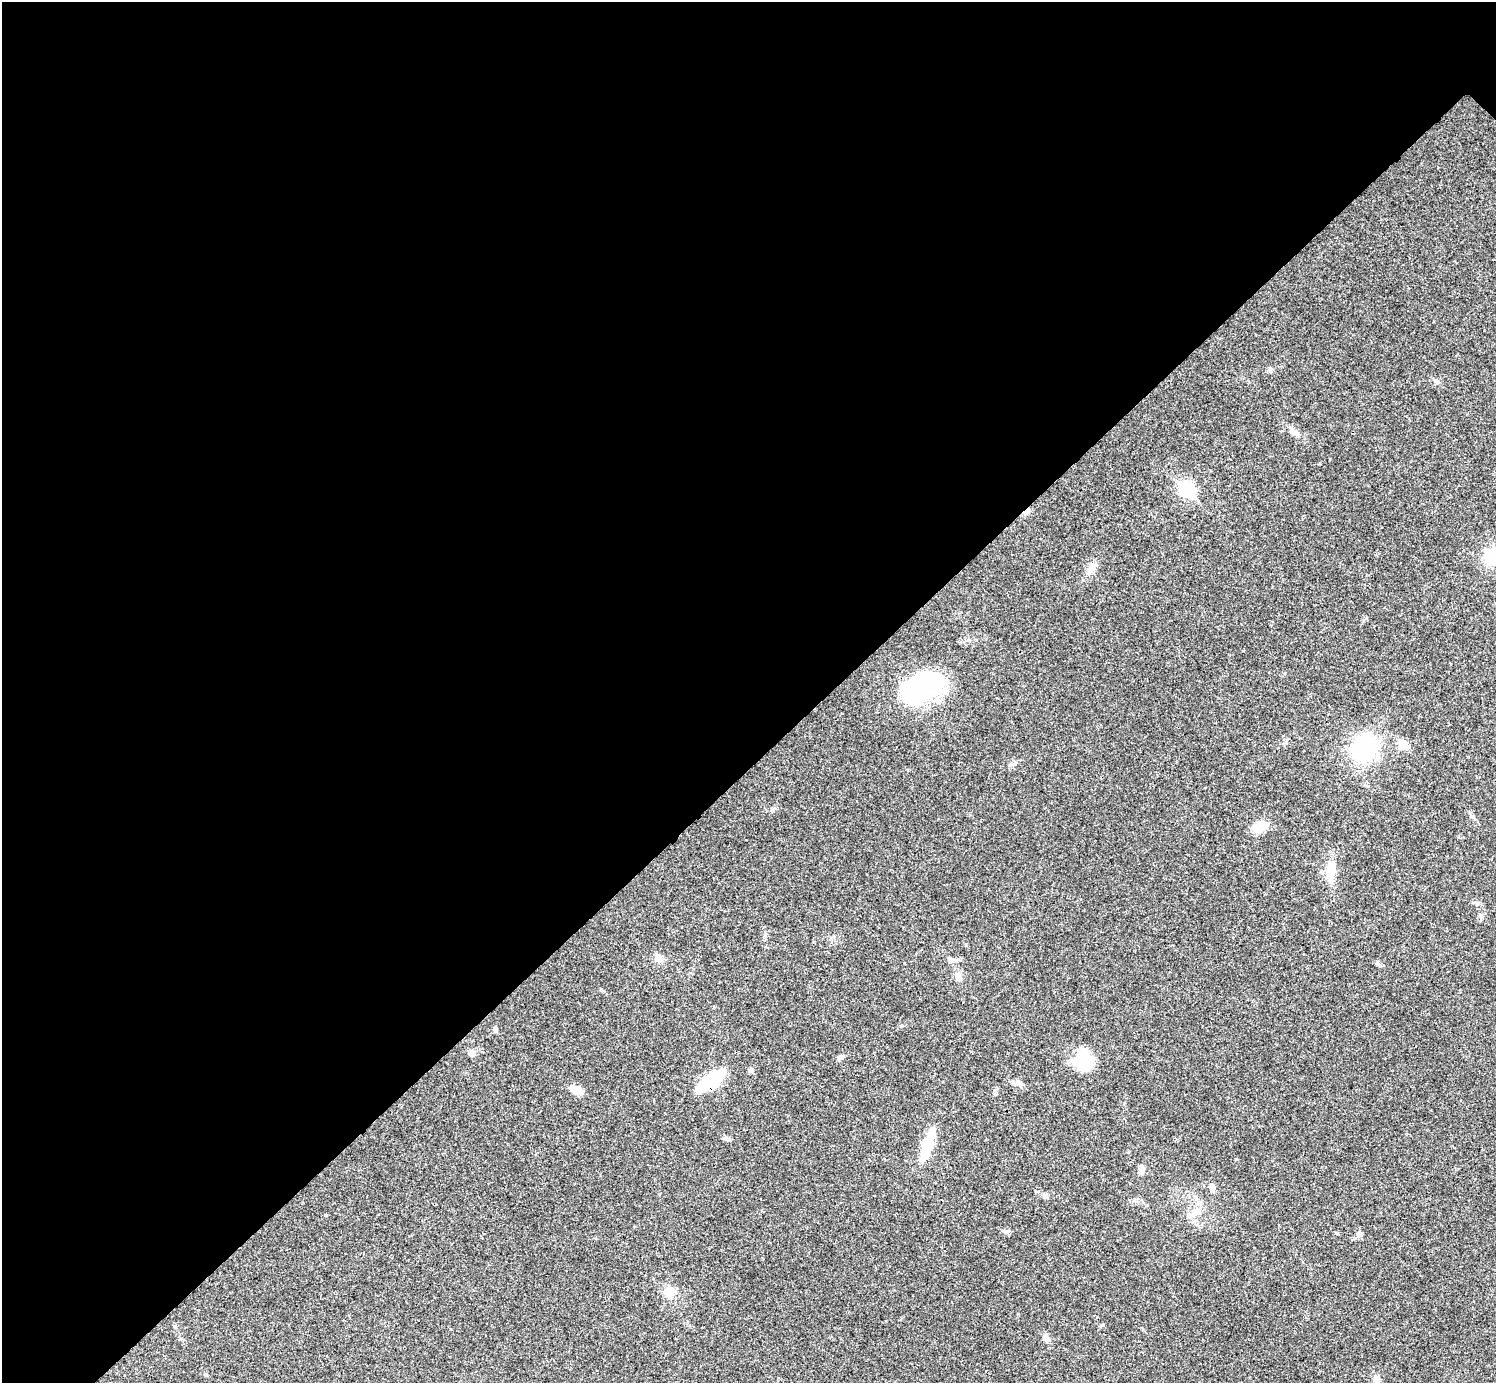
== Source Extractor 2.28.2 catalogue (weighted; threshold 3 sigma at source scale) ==
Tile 5 of 4 x 4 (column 1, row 2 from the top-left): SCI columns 7-1500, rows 3063-4443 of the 5983 x 5983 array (HDU 1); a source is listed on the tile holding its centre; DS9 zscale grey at full resolution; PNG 1498 x 1385 px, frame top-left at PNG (2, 2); no overlay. Shown black and unused: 55% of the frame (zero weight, under 3 of 4 exposures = <1% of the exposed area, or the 3 px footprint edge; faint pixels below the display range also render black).
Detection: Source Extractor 2.28.2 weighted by HDU 2 'WHT'; one run over the whole footprint, this tile lists its part. Background 0.0195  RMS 0.004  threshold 0.0181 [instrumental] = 3 sigma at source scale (4.5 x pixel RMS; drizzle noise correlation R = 1.50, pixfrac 1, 0.05/0.05 arcsec/px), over >= 5 px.
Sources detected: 35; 2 inside a brighter object's white glare — not listed; the other 33 listed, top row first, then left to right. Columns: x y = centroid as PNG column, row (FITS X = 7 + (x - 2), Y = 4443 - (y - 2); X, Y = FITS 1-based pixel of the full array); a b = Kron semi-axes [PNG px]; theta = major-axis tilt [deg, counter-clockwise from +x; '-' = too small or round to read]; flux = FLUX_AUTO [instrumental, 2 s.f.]
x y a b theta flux
1436 381 7 4 -71 0.65
1294 432 10 7 -23 1.6
1187 489 8 7 - 58
1026 512 11 5 40 1.6
1492 556 16 14 69 14
917 690 53 26 23 50
1403 744 6 5 - 13
1364 747 27 23 56 37
1011 765 8 3 19 0.76
1260 826 15 12 31 5.3
1331 870 27 11 83 7
1481 916 6 5 - 0.78
659 958 10 8 -48 2.7
951 959 8 5 -19 1
958 976 10 7 -85 2.3
496 1029 7 5 -79 0.88
471 1053 8 7 - 1.2
840 1057 9 5 17 0.98
1083 1061 27 18 29 11
751 1070 7 6 - 0.98
711 1081 29 11 36 25
1017 1083 11 7 -36 1.5
576 1090 14 7 -26 5.1
726 1138 6 4 71 0.57
927 1145 41 9 70 14
1142 1168 11 6 -58 1.6
1212 1187 9 7 -70 1.5
1195 1211 7 7 - 1.5
1006 1231 9 5 -6 0.93
1359 1234 7 4 0 0.8
669 1292 14 11 65 4.3
1047 1339 12 6 -54 1.5
1376 1378 7 4 0 0.87
Overlapping masked pixels (flux is a lower limit): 3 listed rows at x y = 1026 512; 917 690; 711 1081
Isophote crosses this tile's border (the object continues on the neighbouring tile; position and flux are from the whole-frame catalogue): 1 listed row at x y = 1492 556
Unlisted compact peaks at least as high as the median listed source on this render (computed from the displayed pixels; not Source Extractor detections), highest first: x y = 1377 963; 1236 1159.